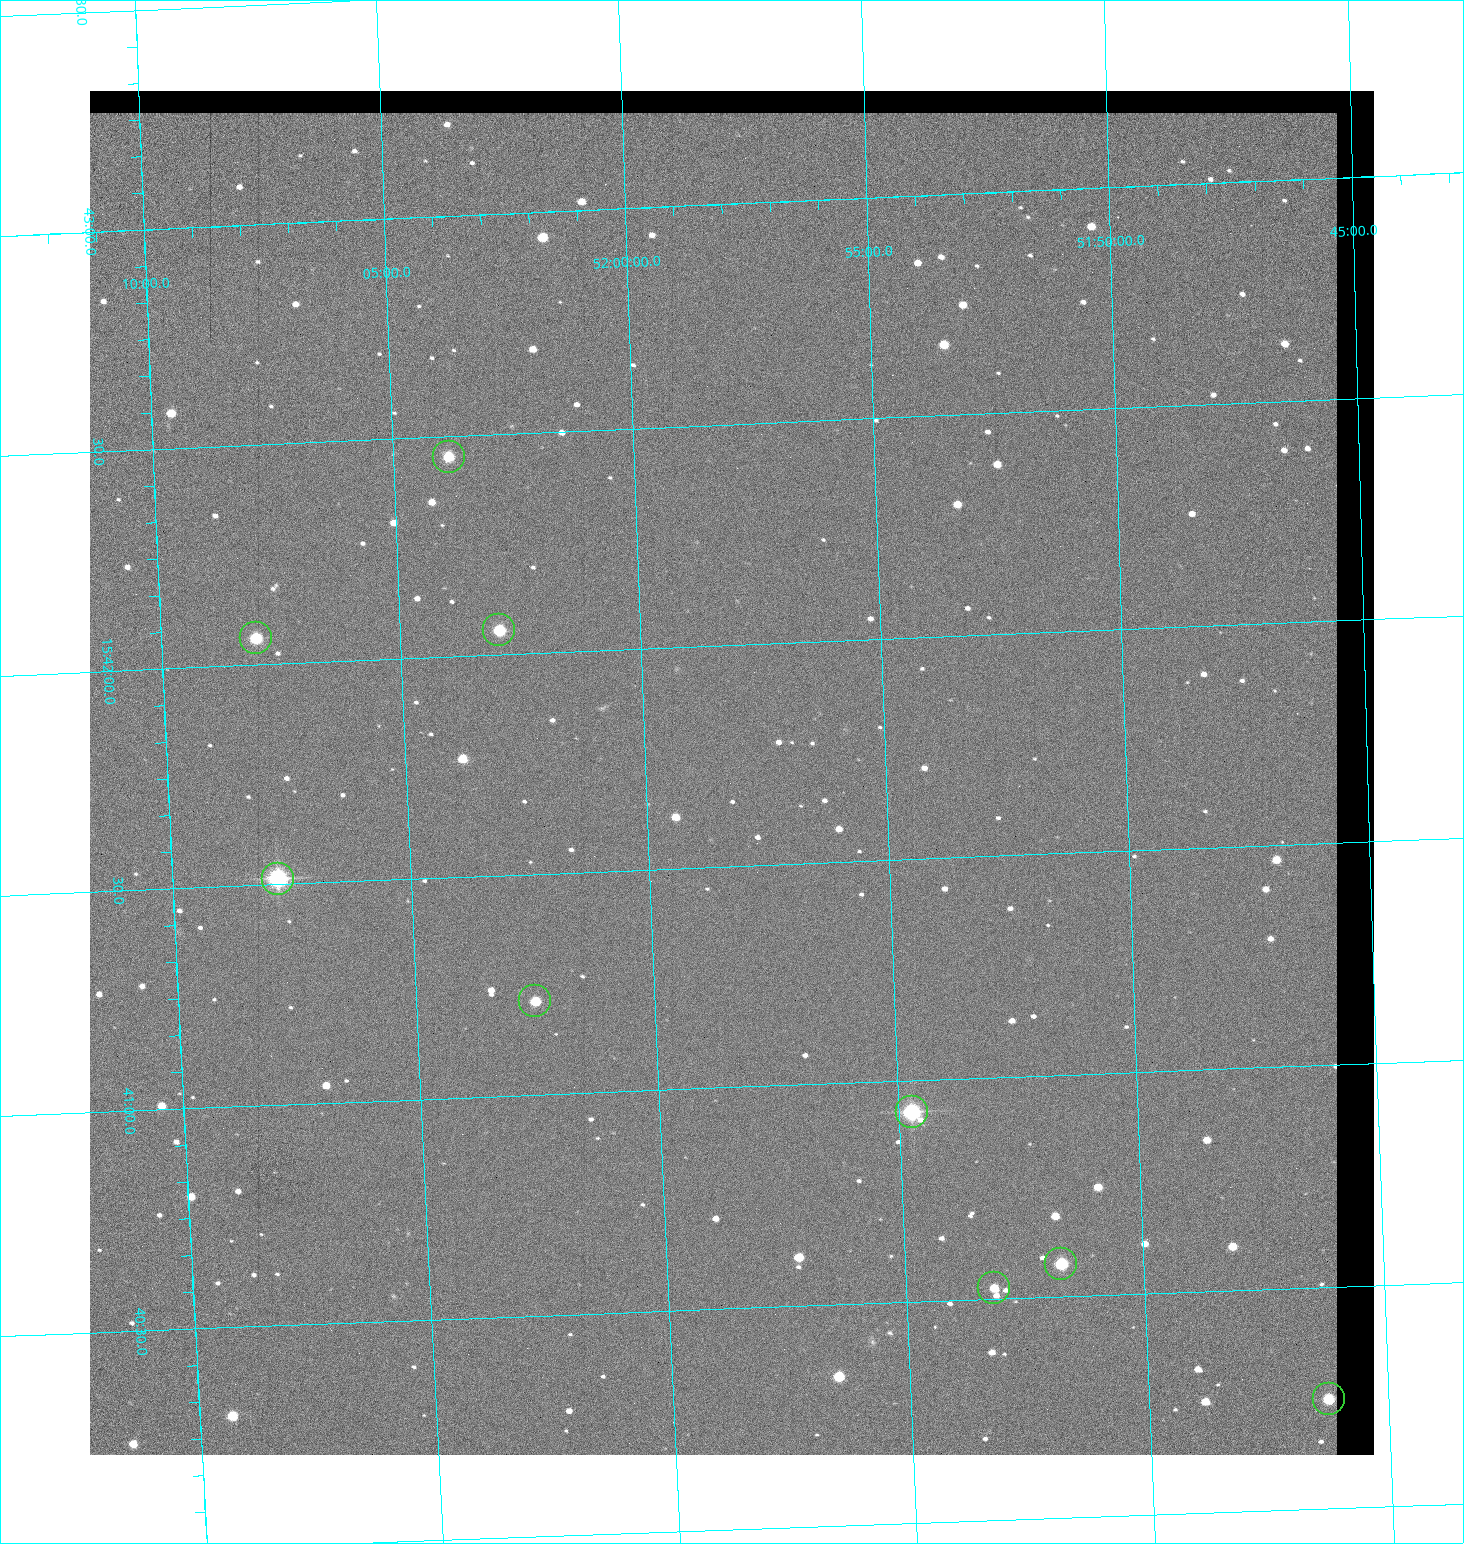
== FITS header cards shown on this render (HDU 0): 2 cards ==
NAXIS1  =                 1284 / length of data axis 1
NAXIS2  =                 1364 / length of data axis 2

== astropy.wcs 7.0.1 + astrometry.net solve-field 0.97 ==
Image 1284 x 1364 px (HDU 0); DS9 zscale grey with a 90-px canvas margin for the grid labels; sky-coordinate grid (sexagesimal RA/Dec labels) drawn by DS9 from the SOLVED WCS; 9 Tycho-2 reference stars matched to detected sources circled (green)
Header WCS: RA---TAN/DEC--TAN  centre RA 15:41:43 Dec +51:58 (235.43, +51.97 deg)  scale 1.26 arcsec/px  FOV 26.9' x 28.5'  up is +92 deg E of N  parity flipped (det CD > 0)
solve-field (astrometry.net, Tycho-2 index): VERIFIED the header's WCS against the Tycho-2 star catalogue (9 matches, 0 conflicts) and refined it, rather than solving blind
Solved WCS: RA---TAN-SIP/DEC--TAN-SIP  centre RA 15:41:43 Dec +51:58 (235.43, +51.97 deg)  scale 1.25 arcsec/px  FOV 26.8' x 28.5'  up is +92 deg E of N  parity flipped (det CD > 0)
The solver's refit moves the header's centre by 0.6 arcsec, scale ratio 0.9968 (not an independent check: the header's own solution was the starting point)
Tycho-2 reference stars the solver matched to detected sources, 9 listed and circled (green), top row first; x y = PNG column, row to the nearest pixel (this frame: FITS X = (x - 90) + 1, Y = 1364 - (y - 91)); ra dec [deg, ICRS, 3 dp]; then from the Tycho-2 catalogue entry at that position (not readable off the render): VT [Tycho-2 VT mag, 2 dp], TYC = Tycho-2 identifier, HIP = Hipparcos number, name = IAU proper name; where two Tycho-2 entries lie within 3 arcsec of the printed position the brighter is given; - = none
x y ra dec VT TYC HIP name
449 457 235.614 +52.064 11.61 3489-1132-1 - -
499 630 235.514 +52.049 11.19 3489-1407-1 - -
256 638 235.515 +52.133 11.12 3489-1380-1 - -
278 879 235.378 +52.130 9.31 3489-1322-1 76850 -
535 1001 235.303 +52.042 11.52 3489-958-1 - -
912 1112 235.232 +51.912 9.59 3489-824-1 - -
1061 1264 235.143 +51.862 10.97 3489-1016-1 - -
994 1288 235.131 +51.886 12.29 3489-908-1 - -
1329 1399 235.062 +51.771 11.53 3489-1453-1 - -